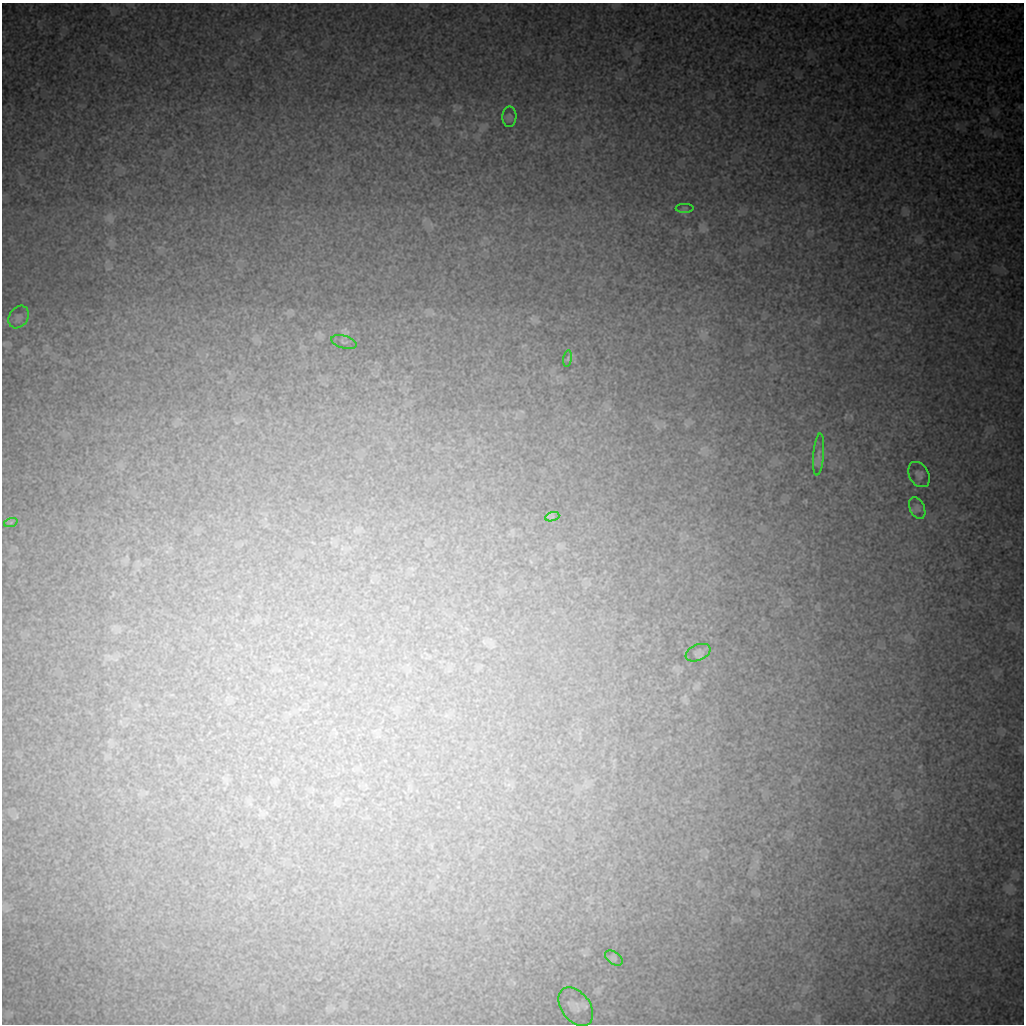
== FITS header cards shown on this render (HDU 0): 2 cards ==
NAXIS1  =                 1022 / length of data axis 1
NAXIS2  =                 1022 / length of data axis 2

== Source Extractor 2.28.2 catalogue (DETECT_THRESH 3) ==
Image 1022 x 1022 px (HDU 0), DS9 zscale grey, 1 PNG px = 1 image px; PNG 1026 x 1026 px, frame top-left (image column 1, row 1022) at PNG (2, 3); each listed source drawn as its Kron ellipse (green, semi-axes under 4 px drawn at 4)
Background 9190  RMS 44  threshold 132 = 3 sigma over >= 5 px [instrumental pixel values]
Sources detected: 13; all 13 listed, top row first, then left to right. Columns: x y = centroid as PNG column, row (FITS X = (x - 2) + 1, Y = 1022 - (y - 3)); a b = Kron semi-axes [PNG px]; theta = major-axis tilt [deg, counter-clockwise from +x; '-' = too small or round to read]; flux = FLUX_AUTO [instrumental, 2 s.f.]
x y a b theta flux
509 117 10 7 88 9400
685 208 9 4 0 6300
19 317 12 9 57 14000
344 342 13 6 -15 8200
568 359 8 4 81 4900
819 454 21 5 85 16000
919 474 13 9 -59 14000
917 508 11 7 -64 11000
552 517 7 4 19 6300
11 522 7 4 19 5100
698 653 13 8 23 13000
614 958 10 6 -35 7800
576 1007 21 14 -52 35000